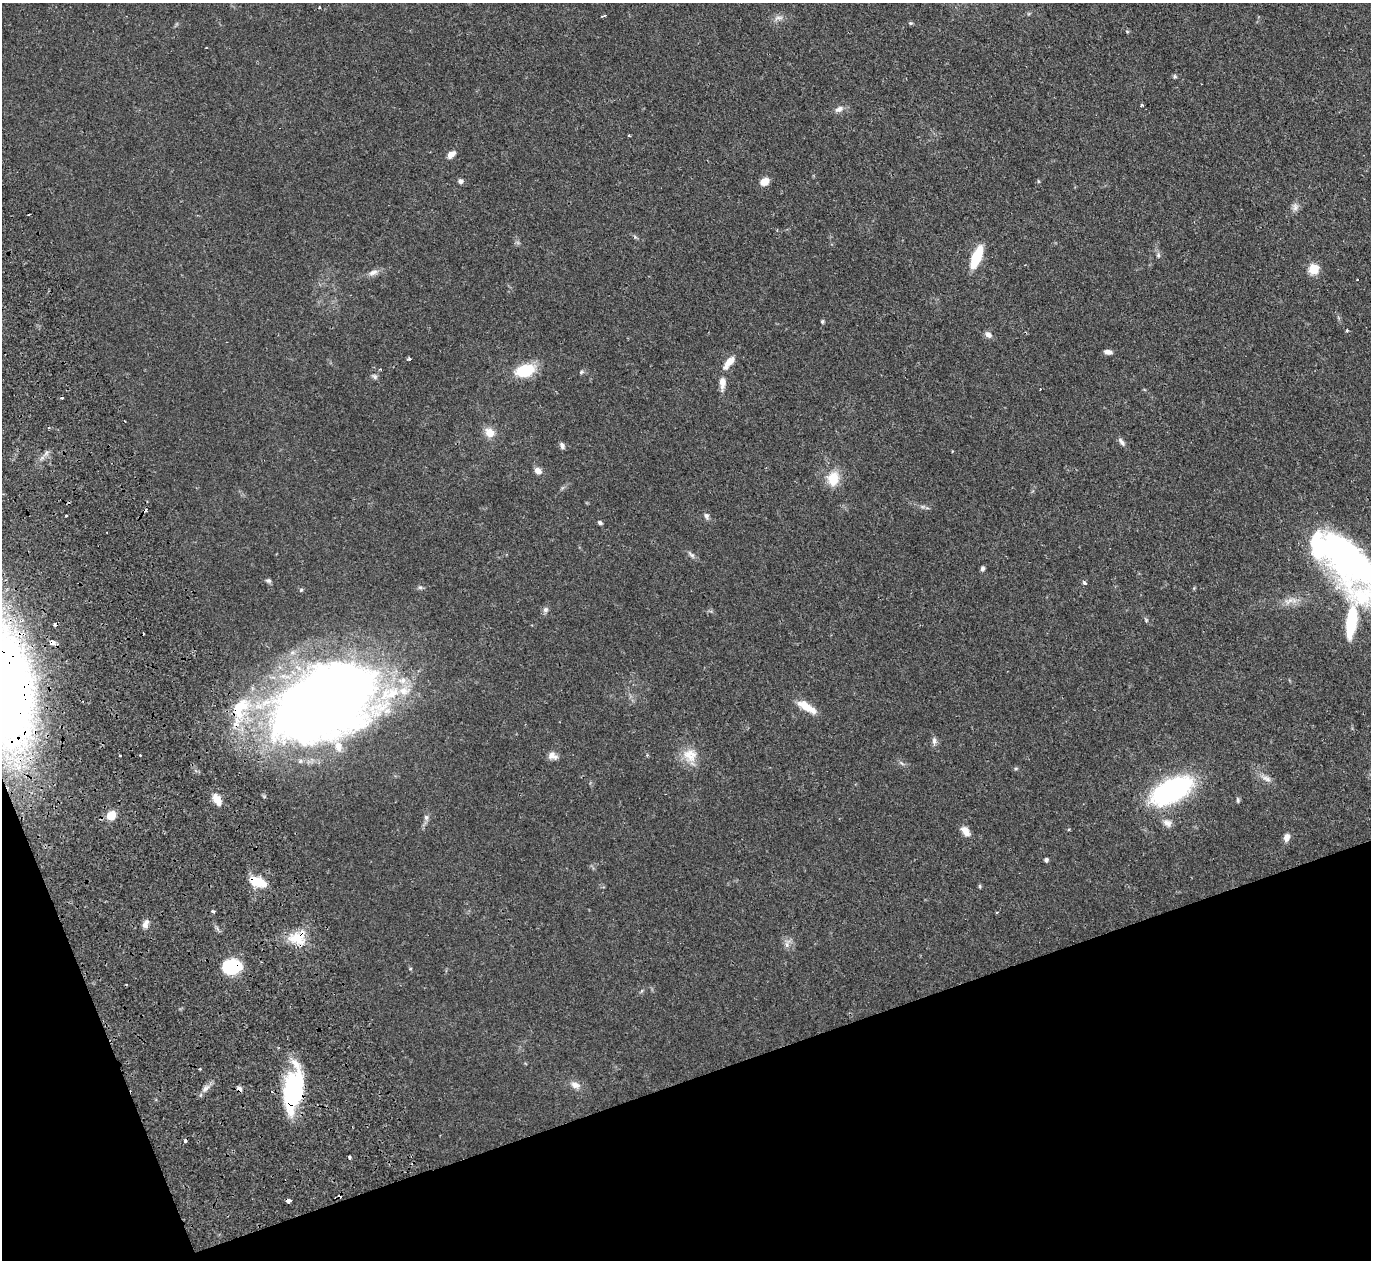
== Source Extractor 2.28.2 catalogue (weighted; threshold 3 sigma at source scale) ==
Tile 14 of 4 x 4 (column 2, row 4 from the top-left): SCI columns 1700-3068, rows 477-1734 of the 6129 x 6111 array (HDU 1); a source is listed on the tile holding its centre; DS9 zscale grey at full resolution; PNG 1373 x 1262 px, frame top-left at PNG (2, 3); no overlay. Shown black and unused: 17% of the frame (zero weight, under 2 of 3 exposures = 11% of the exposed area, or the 3 px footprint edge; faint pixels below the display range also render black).
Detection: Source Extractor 2.28.2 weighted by HDU 2 'WHT'; one run over the whole footprint, this tile lists its part. Background 0.0542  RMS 0.0046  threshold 0.0205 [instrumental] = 3 sigma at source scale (4.5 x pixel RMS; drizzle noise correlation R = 1.50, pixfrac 1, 0.05/0.05 arcsec/px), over >= 5 px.
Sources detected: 94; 1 inside a brighter object's white glare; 10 cosmic-ray / hot-pixel residue — not listed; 7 inside a brighter listed object's ellipse — not listed separately; the other 76 listed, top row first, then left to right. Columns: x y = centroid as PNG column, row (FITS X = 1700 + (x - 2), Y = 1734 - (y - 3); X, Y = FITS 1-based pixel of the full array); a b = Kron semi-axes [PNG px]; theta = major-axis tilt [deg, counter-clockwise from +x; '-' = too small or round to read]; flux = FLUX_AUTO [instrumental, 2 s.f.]
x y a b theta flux
603 16 6 2 20 0.94
778 18 14 5 9 1.9
910 23 6 5 - 0.59
1174 76 6 5 - 0.68
1141 105 3 3 - 0.77
839 109 12 7 25 2.2
451 155 10 6 39 2.8
460 181 6 5 - 1.4
1038 181 5 3 - 0.45
765 182 10 7 30 4
1295 207 12 8 87 2
1158 255 7 5 90 0.96
976 257 20 7 67 19
1313 269 6 5 - 26
373 273 14 7 21 2.4
822 321 4 4 - 0.76
1347 330 4 3 - 0.6
988 335 9 8 - 1.9
1108 352 9 5 -8 2
409 359 3 3 - 2.5
730 361 15 8 41 4.2
380 369 3 3 - 0.44
525 370 20 12 15 17
581 372 6 5 - 0.78
375 377 7 6 - 1
722 383 21 9 88 4.5
490 432 9 8 - 6
1121 442 13 5 -51 1.5
562 446 8 5 -68 1.4
538 471 9 7 -40 2.6
833 479 18 14 79 8.7
66 516 3 2 - 0.66
706 516 8 6 -76 1.2
600 523 5 4 - 1.1
691 555 12 5 -40 1.3
1350 559 73 32 -44 150
982 568 6 5 - 1
268 580 7 5 -1 0.97
1084 583 5 4 - 0.99
420 587 6 5 - 0.83
1289 601 16 7 32 3.4
545 609 7 7 - 1.3
1351 622 38 10 83 23
52 642 5 4 - 5.5
4 687 52 26 -83 780
323 703 90 55 26 660
807 707 27 9 -31 7.1
240 708 36 20 52 23
934 741 10 6 -90 1.5
690 755 20 17 -38 7.8
120 756 3 3 - 1.3
552 756 13 8 -23 2.5
1016 768 5 3 - 0.54
1267 779 15 6 -26 2.4
1171 790 35 18 27 84
217 800 14 8 -63 4.6
1238 800 8 4 -77 0.76
111 816 10 8 39 5.9
426 817 8 6 -88 1.4
1167 823 12 9 -31 2.6
965 831 13 8 -53 3.4
1286 837 8 6 72 2.9
1046 860 4 4 - 1
258 882 20 10 -20 9.3
980 886 6 4 -90 0.51
213 911 4 3 - 0.95
997 912 4 2 - 0.42
145 924 10 7 67 2.2
297 939 25 16 -7 11
787 945 8 6 71 1.6
232 967 16 11 11 33
575 1085 13 9 -16 2.9
205 1088 11 6 49 2.2
239 1089 7 6 - 1.4
293 1089 40 17 82 51
288 1200 5 3 - 4.1
Overlapping masked pixels (flux is a lower limit): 10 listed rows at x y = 52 642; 4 687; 323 703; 240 708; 258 882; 297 939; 232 967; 239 1089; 293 1089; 288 1200
Isophote crosses this tile's border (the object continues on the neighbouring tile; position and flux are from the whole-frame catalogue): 2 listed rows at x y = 1350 559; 4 687